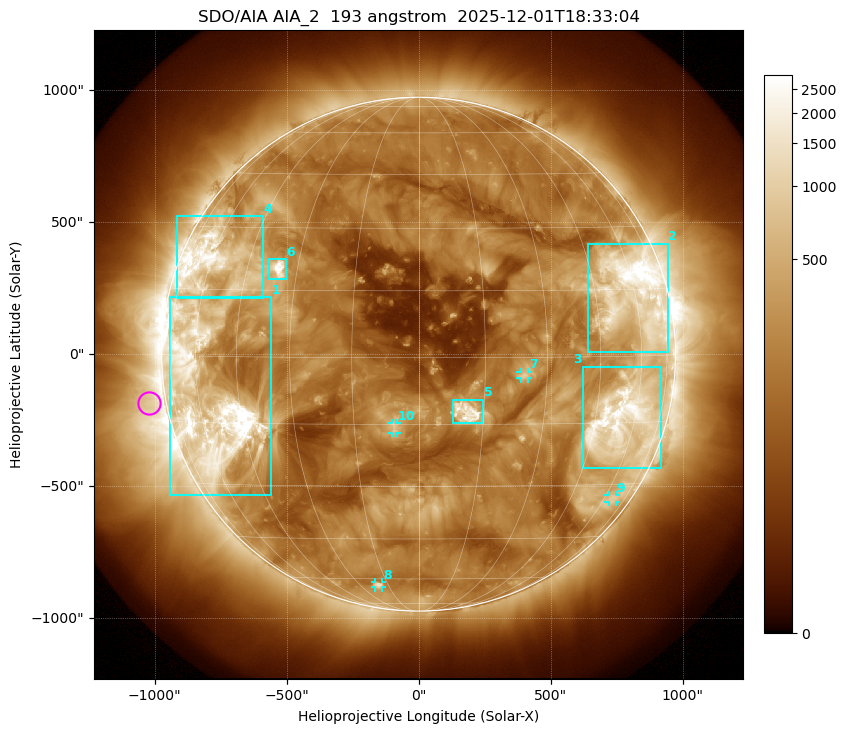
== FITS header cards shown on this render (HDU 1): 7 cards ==
TELESCOP= 'SDO/AIA '           / For AIA: SDO/AIA
INSTRUME= 'AIA_2   '           / For AIA: AIA_ATA1, AIA_ATA2, AIA_ATA3 or AIA_AT
WAVELNTH=                  193 / [angstrom] Wavelength
WAVEUNIT= 'angstrom'           / Wavelength unit: angstrom
DATE-OBS= '2025-12-01T18:33:04.844' / [ISO] Date when observation started; ISO 8
CTYPE1  = 'HPLN-TAN'           / CTYPE1: HPLN
CTYPE2  = 'HPLT-TAN'           / CTYPE2: HPLT

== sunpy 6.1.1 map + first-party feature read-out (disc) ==
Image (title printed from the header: SDO/AIA AIA_2  193 angstrom  2025-12-01T18:33:04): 1024 x 1024 px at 2.4 arcsec/px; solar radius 973 arcsec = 406 px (full disc in frame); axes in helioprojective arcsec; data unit not stated in the header (colour bar unlabelled)
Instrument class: DISC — disc imager (sunpy class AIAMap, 193 A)
Bright regions (active regions / flare kernels): reference = the median radial profile (limb darkening/brightening removed); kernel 9 px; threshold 5 sigma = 520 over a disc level ~191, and >= 1.15x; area >= 12 px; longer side >= 10 px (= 24 arcsec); searched inside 0.97 R_sun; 10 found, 10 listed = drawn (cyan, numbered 1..; 4 of them under ~33 arcsec drawn as corner ticks so the feature stays visible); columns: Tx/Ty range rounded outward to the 5 arcsec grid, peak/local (2 s.f.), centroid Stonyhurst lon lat
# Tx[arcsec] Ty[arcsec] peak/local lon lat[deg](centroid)
1 -945..-560 -535..215 23 -56 -10
2 640..945 10..420 22 +59 +14
3 625..920 -430..-45 12 +55 -15
4 -915..-590 210..525 10 -59 +21
5 130..245 -260..-170 15 +11 -12
6 -570..-505 280..360 18 -35 +20
7 385..415 -90..-65 5.6 +24 -4
8 -165..-140 -885..-865 5.3 -20 -63
9 720..750 -560..-535 3.4 +65 -34
10 -100..-85 -300..-260 5.2 -6 -16
Off-limb structures (1.02-1.3 R_sun): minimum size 162 px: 2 found; the strongest spans PA ~65..135 deg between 1.02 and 1.3 R_sun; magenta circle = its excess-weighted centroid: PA ~100 deg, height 1.07 R_sun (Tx ~-1020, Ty ~-185 arcsec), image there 2.8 x the reference